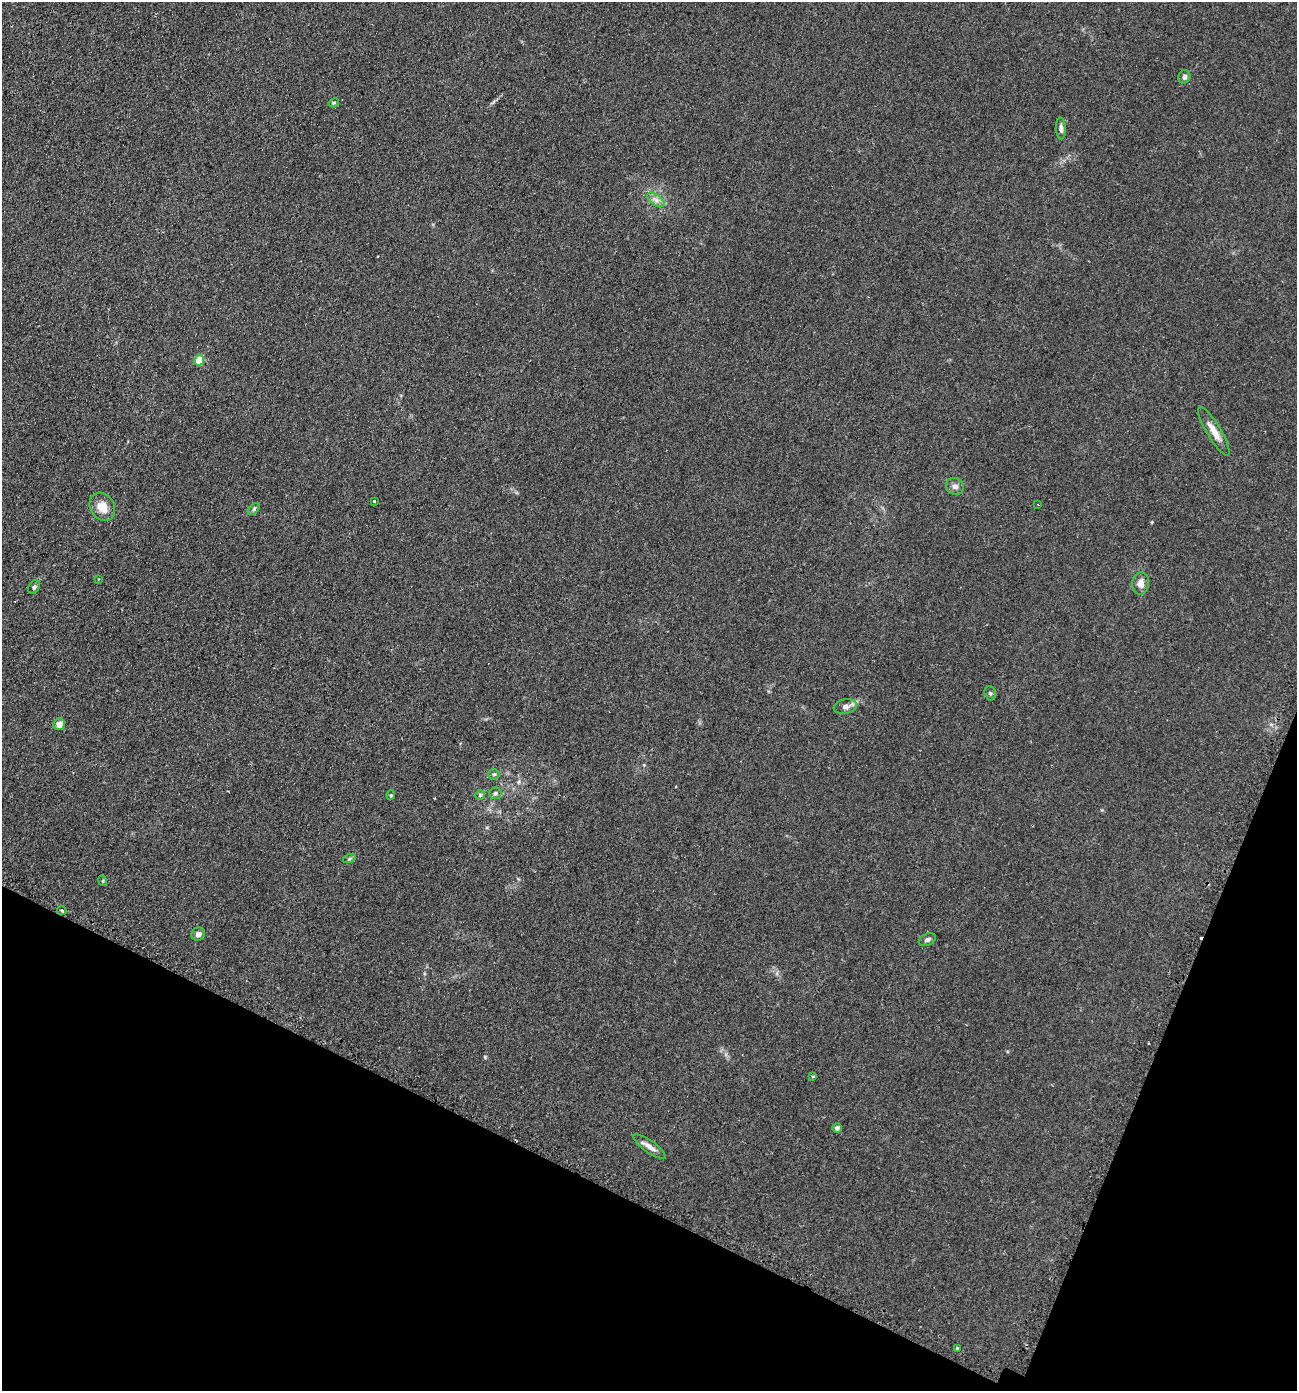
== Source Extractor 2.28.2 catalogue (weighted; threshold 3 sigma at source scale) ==
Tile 15 of 4 x 4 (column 3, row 4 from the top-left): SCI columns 2886-4180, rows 32-1420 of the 5636 x 5618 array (HDU 1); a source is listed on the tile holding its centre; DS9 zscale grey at full resolution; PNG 1299 x 1393 px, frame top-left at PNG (2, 2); each listed source drawn as its Kron ellipse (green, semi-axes under 4 px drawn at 4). Shown black and unused: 19% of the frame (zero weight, under 2 of 3 exposures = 3% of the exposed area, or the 3 px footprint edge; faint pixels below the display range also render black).
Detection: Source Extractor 2.28.2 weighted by HDU 2 'WHT'; one run over the whole footprint, this tile lists its part. Background 0.0592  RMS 0.0062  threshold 0.0279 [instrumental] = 3 sigma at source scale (4.5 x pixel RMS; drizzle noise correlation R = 1.50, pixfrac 1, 0.05/0.05 arcsec/px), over >= 5 px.
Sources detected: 33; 3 cosmic-ray / hot-pixel residue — neither listed nor drawn; the other 30 listed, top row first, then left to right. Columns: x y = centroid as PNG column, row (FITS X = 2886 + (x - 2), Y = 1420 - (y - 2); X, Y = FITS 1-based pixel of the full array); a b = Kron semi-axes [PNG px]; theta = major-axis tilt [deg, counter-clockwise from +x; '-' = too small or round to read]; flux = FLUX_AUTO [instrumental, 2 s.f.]
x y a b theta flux
1184 77 7 6 - 2
334 103 5 4 - 0.64
1061 128 11 5 -86 2
656 200 10 5 -36 2.6
199 360 5 5 - 24
1214 431 28 7 -59 6.6
955 486 9 8 - 2.7
374 501 3 2 - 0.63
1038 505 3 2 - 0.46
102 507 15 12 -59 8.5
254 509 7 4 46 0.97
98 579 2 2 - 0.45
1141 583 11 8 83 4.3
34 587 7 5 56 1.3
990 693 7 5 -74 1.2
845 707 12 7 11 3.1
59 724 6 5 - 5.4
494 774 5 5 - 0.95
495 793 6 6 - 1.1
391 795 5 3 - 0.58
480 795 5 4 - 0.84
349 859 6 4 18 0.92
103 881 5 3 - 0.55
62 910 4 3 - 0.69
198 934 7 6 - 2.5
927 940 9 6 21 1.8
813 1076 4 3 - 0.85
837 1128 5 5 - 2.1
649 1147 19 6 -35 4.3
957 1348 4 3 - 4.6